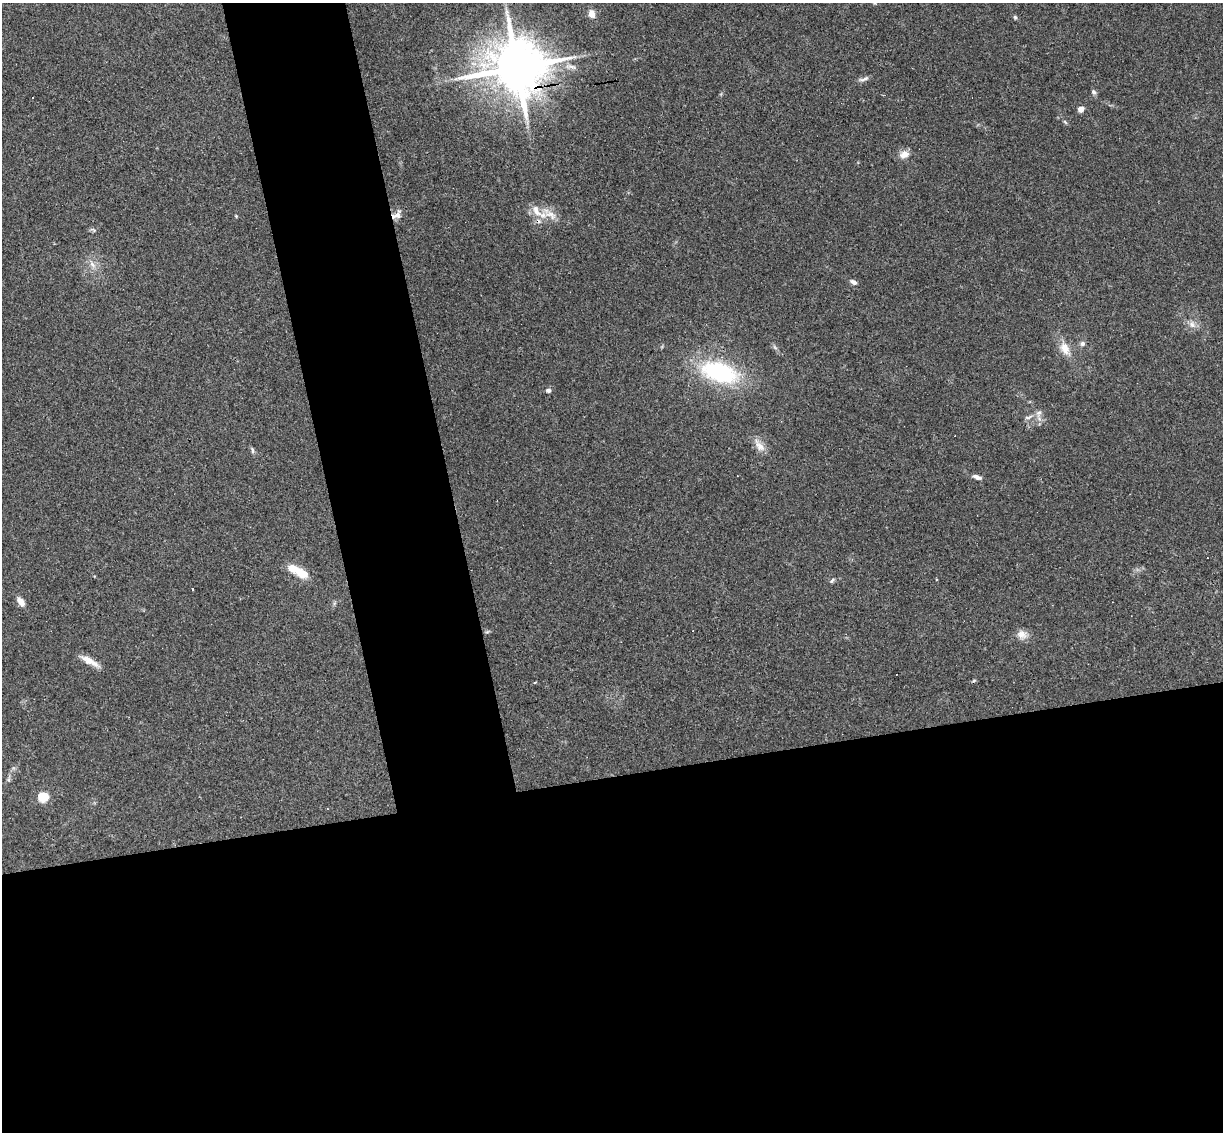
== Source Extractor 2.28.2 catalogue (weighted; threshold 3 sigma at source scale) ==
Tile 15 of 4 x 4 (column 3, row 4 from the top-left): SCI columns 2499-3719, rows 152-1281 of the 4999 x 4935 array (HDU 1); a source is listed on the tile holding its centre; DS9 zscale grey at full resolution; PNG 1225 x 1134 px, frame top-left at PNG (2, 3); no overlay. Shown black and unused: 39% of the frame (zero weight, under 3 of 4 exposures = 6% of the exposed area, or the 3 px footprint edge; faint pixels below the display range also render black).
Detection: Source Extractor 2.28.2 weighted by HDU 2 'WHT'; one run over the whole footprint, this tile lists its part. Background 0.163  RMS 0.0072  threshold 0.0322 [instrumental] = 3 sigma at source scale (4.5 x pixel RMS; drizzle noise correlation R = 1.50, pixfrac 1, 0.05/0.05 arcsec/px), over >= 5 px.
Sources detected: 37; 1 inside a brighter object's white glare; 3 cosmic-ray / hot-pixel residue — not listed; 1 inside a brighter listed object's ellipse — not listed separately; the other 32 listed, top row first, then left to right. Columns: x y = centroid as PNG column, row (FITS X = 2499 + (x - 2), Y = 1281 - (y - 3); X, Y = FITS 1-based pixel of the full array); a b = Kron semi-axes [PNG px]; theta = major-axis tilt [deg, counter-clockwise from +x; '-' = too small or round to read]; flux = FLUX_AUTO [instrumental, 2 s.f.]
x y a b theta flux
875 3 5 5 - 0.96
591 14 9 7 -70 5.3
1015 17 5 5 - 1.1
517 67 16 14 4 4400
864 79 16 4 18 2.4
1093 92 6 6 - 1.8
1081 109 6 6 - 4.6
904 154 14 9 13 5.4
550 214 27 10 -32 10
397 215 15 8 70 4.8
236 216 3 3 - 1.3
93 230 9 3 -32 1.1
92 264 11 7 -54 4.2
853 282 9 5 -30 2.5
1192 324 10 8 -81 3.7
1082 344 7 6 - 2
1065 348 17 11 -64 8.8
719 372 31 16 -17 89
548 390 6 5 - 2
1039 413 8 6 22 2.5
1028 417 13 4 19 2.3
759 446 20 9 -50 6.7
252 450 10 4 -74 1.5
977 477 11 5 -18 2.9
301 573 19 10 -28 12
832 580 7 4 53 1.3
193 589 3 2 - 0.99
21 602 12 6 -57 4.9
1022 635 14 11 -10 5.8
89 661 27 7 -29 7.4
974 680 6 3 21 0.9
43 797 5 5 - 47
Overlapping masked pixels (flux is a lower limit): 1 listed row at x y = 517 67
Isophote crosses this tile's border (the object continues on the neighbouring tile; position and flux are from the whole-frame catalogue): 1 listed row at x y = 875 3